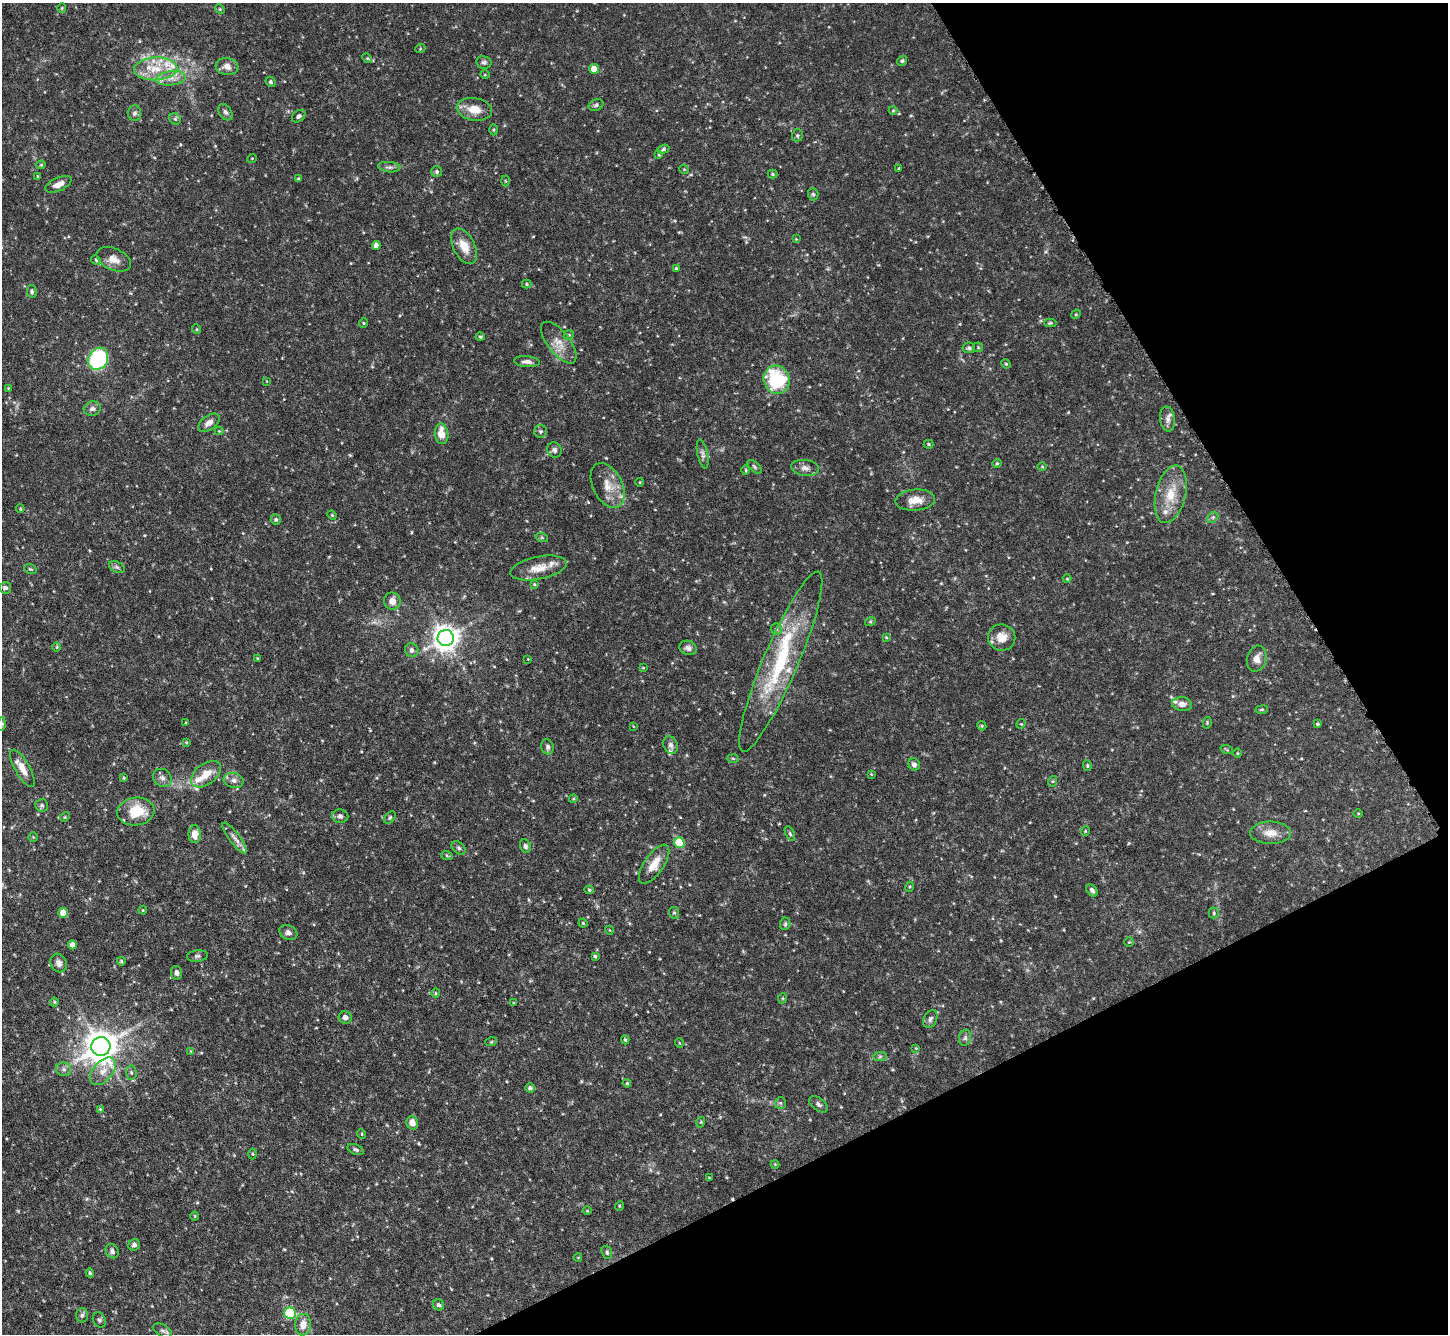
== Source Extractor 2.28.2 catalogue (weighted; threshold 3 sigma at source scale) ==
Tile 12 of 4 x 4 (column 4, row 3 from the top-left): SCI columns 4345-5790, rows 1630-2961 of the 5793 x 5783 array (HDU 1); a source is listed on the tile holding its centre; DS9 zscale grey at full resolution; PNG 1450 x 1336 px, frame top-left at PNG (2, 3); each listed source drawn as its Kron ellipse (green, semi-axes under 4 px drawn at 4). Shown black and unused: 24% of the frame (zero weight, under 4 of 8 exposures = <1% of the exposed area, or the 3 px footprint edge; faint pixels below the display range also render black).
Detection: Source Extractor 2.28.2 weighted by HDU 2 'WHT'; one run over the whole footprint, this tile lists its part. Background 0.112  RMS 0.0044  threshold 0.0178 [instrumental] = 3 sigma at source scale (4.09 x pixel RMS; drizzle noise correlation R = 1.36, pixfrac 0.8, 0.05/0.05 arcsec/px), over >= 5 px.
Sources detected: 216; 1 cosmic-ray / hot-pixel residue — neither listed nor drawn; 11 inside a brighter listed object's ellipse — not listed separately; the other 204 listed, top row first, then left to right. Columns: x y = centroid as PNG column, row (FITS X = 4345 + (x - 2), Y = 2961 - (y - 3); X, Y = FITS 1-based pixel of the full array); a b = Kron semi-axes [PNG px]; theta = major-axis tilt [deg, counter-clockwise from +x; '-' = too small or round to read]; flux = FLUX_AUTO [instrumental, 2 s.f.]
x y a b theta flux
62 8 5 4 - 0.47
220 9 5 4 - 0.48
420 49 5 3 - 0.37
367 58 5 4 - 0.47
902 61 5 4 - 0.71
484 62 7 6 - 0.95
227 66 11 8 -7 3
156 69 22 11 3 9.6
594 69 5 4 - 6.9
485 75 5 3 - 0.35
171 78 15 7 7 3.4
271 82 5 4 - 0.69
596 105 8 5 23 0.88
474 109 18 11 -9 5.7
893 110 4 4 - 0.4
225 112 9 6 -56 1.2
134 113 8 6 84 1.2
299 116 7 5 36 0.96
175 119 6 5 - 0.73
494 130 5 3 - 0.45
797 135 6 5 - 0.71
663 149 6 4 18 0.7
659 155 3 2 - 0.35
252 158 5 3 - 0.3
41 165 4 4 - 0.44
389 167 11 5 -6 1.3
899 168 3 3 - 0.41
684 169 5 4 - 0.42
437 172 5 5 - 0.82
772 174 5 4 - 0.47
38 176 4 3 - 0.49
298 179 4 3 - 0.32
505 181 5 3 - 0.39
58 184 14 6 24 2.8
813 194 6 5 - 0.7
796 239 4 4 - 0.32
376 245 4 4 - 2.4
464 246 19 10 -63 6.2
114 259 18 11 -24 3.8
96 260 5 4 - 0.47
676 268 4 3 - 0.54
527 284 5 4 - 0.49
32 291 6 4 -78 0.78
1076 314 5 4 - 0.41
363 323 5 3 - 0.41
1050 323 6 4 2 0.6
196 329 5 3 - 0.38
569 335 5 4 - 0.62
480 337 4 4 - 0.44
559 343 25 11 -52 5.5
978 347 5 5 - 0.47
969 348 6 5 - 0.85
98 359 11 9 60 41
527 362 13 5 -5 1.6
1006 364 5 4 - 0.51
777 380 14 13 - 31
266 381 4 2 - 0.26
8 388 2 2 - 0.29
92 409 8 7 - 1.5
1168 419 12 7 -82 2
209 423 12 7 36 2.4
219 431 4 4 - 0.37
540 431 6 6 - 0.86
442 434 10 6 -83 5.4
928 444 5 4 - 0.53
554 450 8 7 - 1.2
703 454 15 5 -78 1.5
997 463 5 4 - 0.53
755 467 9 4 -43 0.84
1042 467 4 3 - 0.36
805 468 14 8 -8 2.4
746 470 5 3 - 0.4
640 482 4 3 - 0.28
608 485 24 14 -63 7.1
1171 494 29 15 76 10
915 500 20 10 4 5.2
20 509 4 3 - 0.42
332 515 5 4 - 0.44
1213 517 6 4 45 0.74
276 520 5 5 - 0.78
542 538 6 4 -19 0.65
117 567 8 5 -25 1
538 568 29 11 11 6.5
30 569 6 4 -20 0.56
1067 579 4 4 - 0.37
534 584 4 4 - 0.41
5 588 6 5 - 1.2
392 601 9 8 - 2.9
870 622 5 3 - 0.44
776 629 6 5 - 0.78
886 637 4 3 - 0.45
446 638 8 8 - 430
1002 638 13 13 - 5.9
57 647 5 3 - 0.37
688 648 9 7 -18 1.7
412 650 7 6 - 1.7
258 659 3 3 - 0.43
528 659 3 3 - 0.25
1257 659 13 9 75 3.2
781 662 97 17 67 40
643 668 3 2 - 0.31
1182 704 10 7 -7 2.6
1262 710 6 3 8 0.45
186 723 4 3 - 0.38
1207 723 6 4 80 0.45
2 724 6 4 88 0.6
1021 724 5 4 - 0.43
1318 724 4 4 - 0.55
633 726 4 2 - 0.28
982 726 5 3 - 0.42
186 742 4 4 - 0.39
671 745 9 7 -65 1.6
547 747 8 6 -76 1
1227 750 6 4 -19 0.5
1237 753 5 3 - 0.35
733 758 6 4 -2 0.56
914 764 6 5 - 1.3
1087 766 5 4 - 0.47
22 768 21 7 -60 4.9
206 774 17 10 37 5.7
871 774 4 3 - 0.31
124 778 4 4 - 0.42
162 778 10 8 -41 1.9
234 780 10 7 -14 1.8
1053 781 5 3 - 0.42
573 799 4 3 - 0.37
42 805 6 6 - 0.87
136 812 18 14 9 12
1358 813 5 3 - 0.35
340 816 8 6 -10 1.2
65 817 5 4 - 0.47
390 818 7 5 50 0.64
1085 831 5 3 - 0.38
1270 833 20 11 0 5
195 834 9 6 90 4.6
790 834 8 4 -63 0.68
33 837 4 4 - 0.44
235 838 18 5 -53 2.4
679 843 5 5 - 18
525 846 7 5 -67 1
459 848 8 5 -41 0.89
447 856 6 4 -20 0.5
654 864 23 9 55 6.1
909 887 5 3 - 0.42
589 890 5 4 - 0.56
1092 890 7 5 -55 1.3
143 910 4 4 - 0.4
63 913 5 4 - 5.7
674 913 6 5 - 0.74
1214 913 5 5 - 0.59
583 923 4 4 - 0.43
785 924 6 5 - 0.74
609 930 4 3 - 0.29
288 932 9 7 -26 1.5
1129 942 5 4 - 0.43
72 945 4 4 - 2.6
197 956 10 5 6 1.1
595 956 4 3 - 0.66
121 961 4 4 - 0.63
59 963 9 8 - 1.9
176 973 7 5 -82 1.2
436 993 4 4 - 0.43
783 998 5 3 - 0.36
54 1002 4 4 - 0.49
514 1003 4 3 - 0.29
345 1017 6 6 - 2.2
930 1019 9 6 64 1.3
965 1038 8 6 75 1.1
625 1040 4 4 - 0.55
491 1042 6 3 19 0.46
679 1043 5 3 - 0.3
101 1046 9 9 - 800
916 1048 4 4 - 0.36
191 1051 3 3 - 0.31
880 1056 7 4 1 0.8
64 1069 7 7 - 1.3
103 1071 16 9 48 4.3
131 1072 7 5 -86 0.85
627 1083 4 3 - 0.43
530 1088 5 4 - 1
780 1103 6 5 - 0.68
818 1104 11 6 -37 1.3
100 1109 4 4 - 0.4
701 1122 5 3 - 0.39
412 1123 7 6 - 3.5
362 1134 5 3 - 0.35
356 1149 8 5 -23 0.88
252 1154 5 3 - 0.42
775 1164 4 4 - 0.37
709 1178 4 3 - 0.36
619 1206 5 3 - 0.34
587 1211 4 3 - 0.33
195 1216 4 4 - 0.4
134 1245 6 5 - 1.1
112 1251 7 6 - 1.3
607 1252 7 5 -71 0.7
578 1257 4 3 - 0.26
90 1273 4 4 - 0.72
438 1305 6 5 - 0.88
290 1313 6 5 - 31
82 1315 7 6 - 0.95
99 1320 8 6 -61 0.9
303 1325 11 8 84 3.8
162 1330 10 6 -27 1.2
Isophote crosses this tile's border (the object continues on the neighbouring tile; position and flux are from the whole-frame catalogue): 1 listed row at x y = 2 724